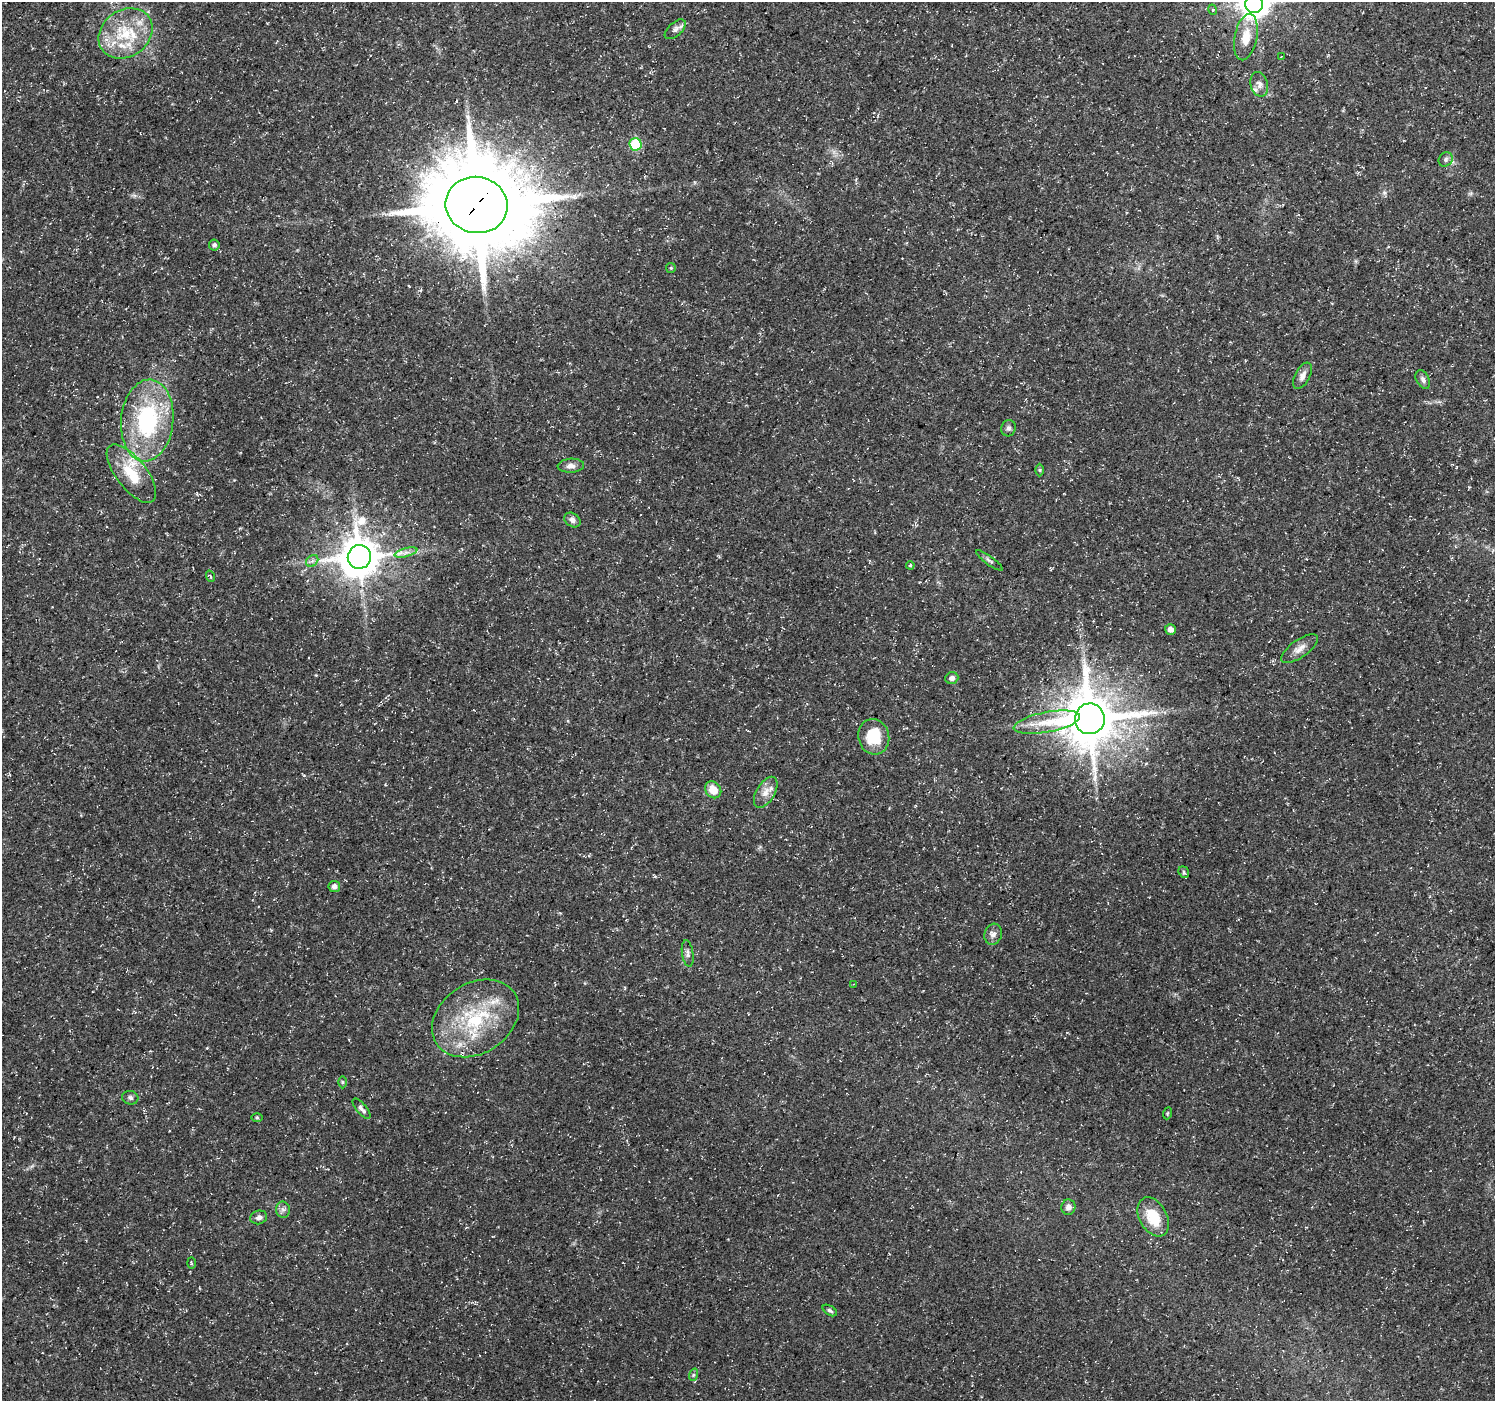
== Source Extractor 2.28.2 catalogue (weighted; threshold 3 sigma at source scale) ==
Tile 10 of 4 x 4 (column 2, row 3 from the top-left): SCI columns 1495-2987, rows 1575-2973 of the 5980 x 6015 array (HDU 1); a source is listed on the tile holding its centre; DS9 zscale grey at full resolution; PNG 1497 x 1403 px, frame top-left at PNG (2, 2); each listed source drawn as its Kron ellipse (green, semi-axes under 4 px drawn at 4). Shown black and unused: <1% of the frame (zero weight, under 3 of 5 exposures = <1% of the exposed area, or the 3 px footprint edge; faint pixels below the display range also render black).
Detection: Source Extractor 2.28.2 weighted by HDU 2 'WHT'; one run over the whole footprint, this tile lists its part. Background 0.0541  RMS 0.0028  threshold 0.0125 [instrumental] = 3 sigma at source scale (4.5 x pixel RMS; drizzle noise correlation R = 1.50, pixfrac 1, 0.0396/0.0396 arcsec/px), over >= 5 px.
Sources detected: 56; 1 cosmic-ray / hot-pixel residue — neither listed nor drawn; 3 inside a brighter listed object's ellipse — not listed separately; the other 52 listed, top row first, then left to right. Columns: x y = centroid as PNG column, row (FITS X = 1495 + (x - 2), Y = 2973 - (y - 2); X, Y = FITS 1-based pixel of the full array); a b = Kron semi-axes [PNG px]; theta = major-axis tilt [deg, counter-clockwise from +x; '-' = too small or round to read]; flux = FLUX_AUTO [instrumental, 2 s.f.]
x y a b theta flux
1254 4 9 9 - 380
1213 10 5 3 - 0.26
675 29 13 6 41 1.2
125 33 28 23 35 14
1246 37 23 11 79 4.8
1281 57 3 2 - 0.14
1259 84 12 8 -76 1.7
636 144 6 6 - 20
1446 159 7 6 - 0.86
477 205 31 28 -12 3800
214 245 5 5 - 0.75
671 268 5 5 - 0.35
1302 376 14 7 63 1.6
1423 379 10 6 -61 1.1
147 420 41 26 85 33
1008 428 8 7 - 0.84
571 466 13 7 3 1.5
1040 470 6 4 -89 0.37
131 474 35 15 -52 9.7
572 520 9 6 -33 1.2
406 552 12 4 15 1.1
359 557 12 11 - 910
989 560 16 3 -37 0.71
312 561 7 5 44 0.77
910 565 4 3 - 0.4
210 576 6 3 -71 0.3
1170 629 5 5 - 1.3
1299 649 21 9 35 2.3
952 678 6 5 - 1.1
1090 719 15 15 - 1500
1047 722 33 10 11 7.3
874 737 18 15 -75 9.5
713 790 9 7 -51 4.3
766 792 17 9 59 2.6
1184 872 6 5 - 0.48
334 886 6 5 - 1.2
993 934 11 8 73 1.3
688 953 13 5 -82 0.97
853 984 3 3 - 0.23
476 1018 46 35 33 25
343 1082 6 4 -89 0.37
130 1098 8 6 -17 0.84
361 1109 12 5 -50 1
1168 1113 6 4 70 0.34
257 1117 6 4 -1 0.35
1068 1207 7 7 - 1.1
283 1210 8 7 - 0.96
259 1217 8 6 16 1.1
1153 1217 21 13 -62 7.8
191 1263 5 3 - 0.32
830 1310 8 4 -32 0.57
693 1375 6 4 71 0.47
Overlapping masked pixels (flux is a lower limit): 1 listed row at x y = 477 205
Isophote crosses this tile's border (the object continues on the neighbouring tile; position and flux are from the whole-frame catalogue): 1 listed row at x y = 1254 4